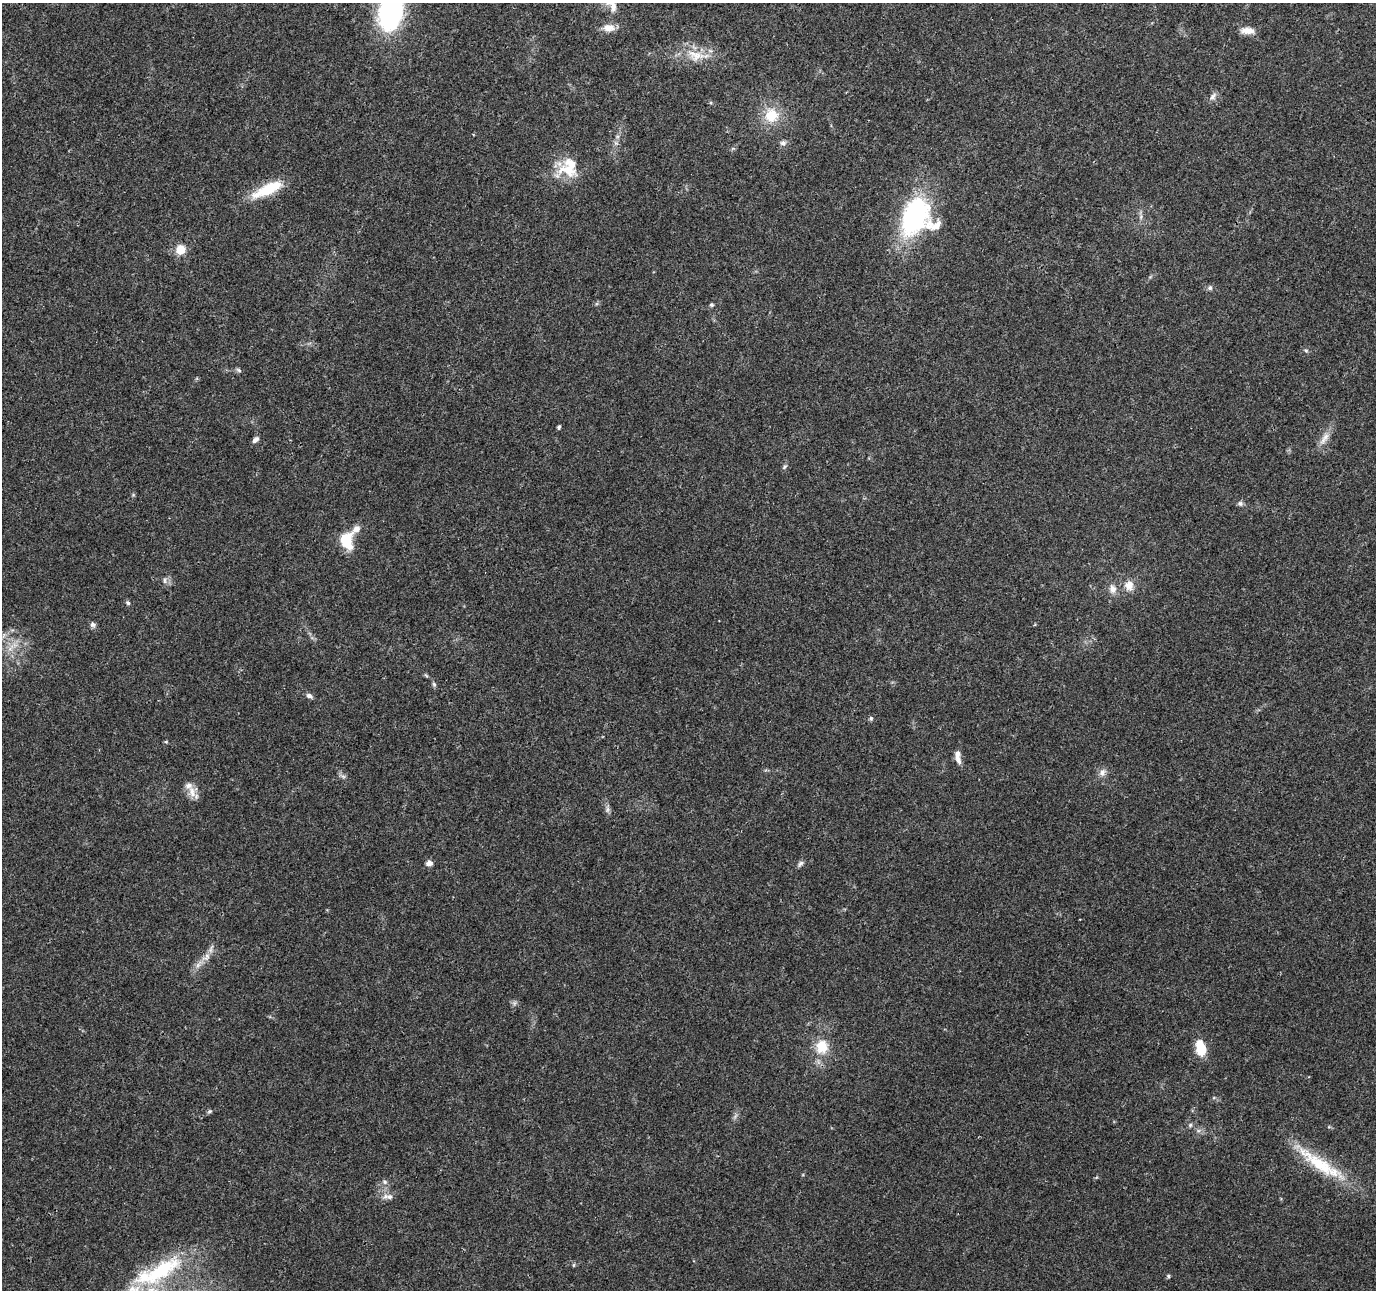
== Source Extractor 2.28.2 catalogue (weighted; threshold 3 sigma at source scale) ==
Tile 10 of 4 x 4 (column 2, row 3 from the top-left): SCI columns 1380-2753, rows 1505-2792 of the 5511 x 5649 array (HDU 1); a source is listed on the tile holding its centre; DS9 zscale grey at full resolution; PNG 1378 x 1292 px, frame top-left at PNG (2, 3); no overlay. Shown black and unused: <1% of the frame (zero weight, under 3 of 4 exposures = <1% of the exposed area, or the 3 px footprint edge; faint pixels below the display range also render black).
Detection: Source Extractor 2.28.2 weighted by HDU 2 'WHT'; one run over the whole footprint, this tile lists its part. Background 0.0373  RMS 0.0036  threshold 0.0161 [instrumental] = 3 sigma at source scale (4.5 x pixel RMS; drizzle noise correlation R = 1.50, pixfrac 1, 0.0396/0.0396 arcsec/px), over >= 5 px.
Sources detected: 61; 6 inside a brighter listed object's ellipse — not listed separately; the other 55 listed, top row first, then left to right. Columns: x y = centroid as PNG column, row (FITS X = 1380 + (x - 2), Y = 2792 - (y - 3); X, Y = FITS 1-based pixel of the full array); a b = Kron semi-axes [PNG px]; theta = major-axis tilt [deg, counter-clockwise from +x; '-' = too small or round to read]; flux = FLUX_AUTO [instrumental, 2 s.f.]
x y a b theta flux
613 7 13 8 79 2.5
391 12 41 24 76 52
609 28 16 10 3 3.3
1247 31 18 8 -3 3.4
695 55 27 16 -13 8.5
1213 96 11 7 52 1.6
771 115 19 19 - 9.9
783 143 9 7 17 1.2
568 170 36 19 -1 11
268 189 41 12 26 13
915 216 43 26 68 57
180 250 5 5 - 19
1210 288 6 6 - 0.88
711 305 5 5 - 0.66
1306 350 5 5 - 0.54
239 370 8 5 -28 0.74
559 427 5 4 - 0.57
1324 438 23 8 58 3.4
255 440 8 5 39 1.4
784 467 9 4 45 0.65
1240 503 8 6 -26 0.98
356 529 14 8 45 2.5
346 540 16 11 -78 12
165 580 9 5 79 1
1129 586 14 12 89 3.8
1113 589 12 9 -78 2.6
128 603 7 5 -56 0.68
93 624 7 7 - 1
2 636 12 5 32 1.4
426 675 6 4 -21 0.49
434 684 7 5 -68 0.67
309 696 9 6 -30 1.1
871 718 6 4 -70 0.6
166 742 5 5 - 0.42
958 759 11 7 -62 2
1102 772 11 9 48 1.9
343 776 7 4 -19 0.79
192 792 17 11 82 3.7
607 810 9 6 84 1.1
429 863 7 7 - 1.7
800 863 10 5 51 1
211 949 15 5 68 1.8
198 965 8 6 47 1.5
514 1003 7 4 89 0.74
822 1046 17 14 -84 8.5
1201 1048 17 10 -76 8.5
210 1111 6 4 43 0.58
735 1116 9 3 45 0.69
1190 1125 6 5 - 0.66
1319 1164 73 15 -34 20
385 1182 7 5 -37 0.84
389 1197 10 8 -7 1.7
574 1265 6 4 89 0.43
161 1270 66 23 34 33
1168 1276 5 5 - 0.55
Isophote crosses this tile's border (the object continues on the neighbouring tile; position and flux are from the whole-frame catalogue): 3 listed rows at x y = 391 12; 2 636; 161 1270